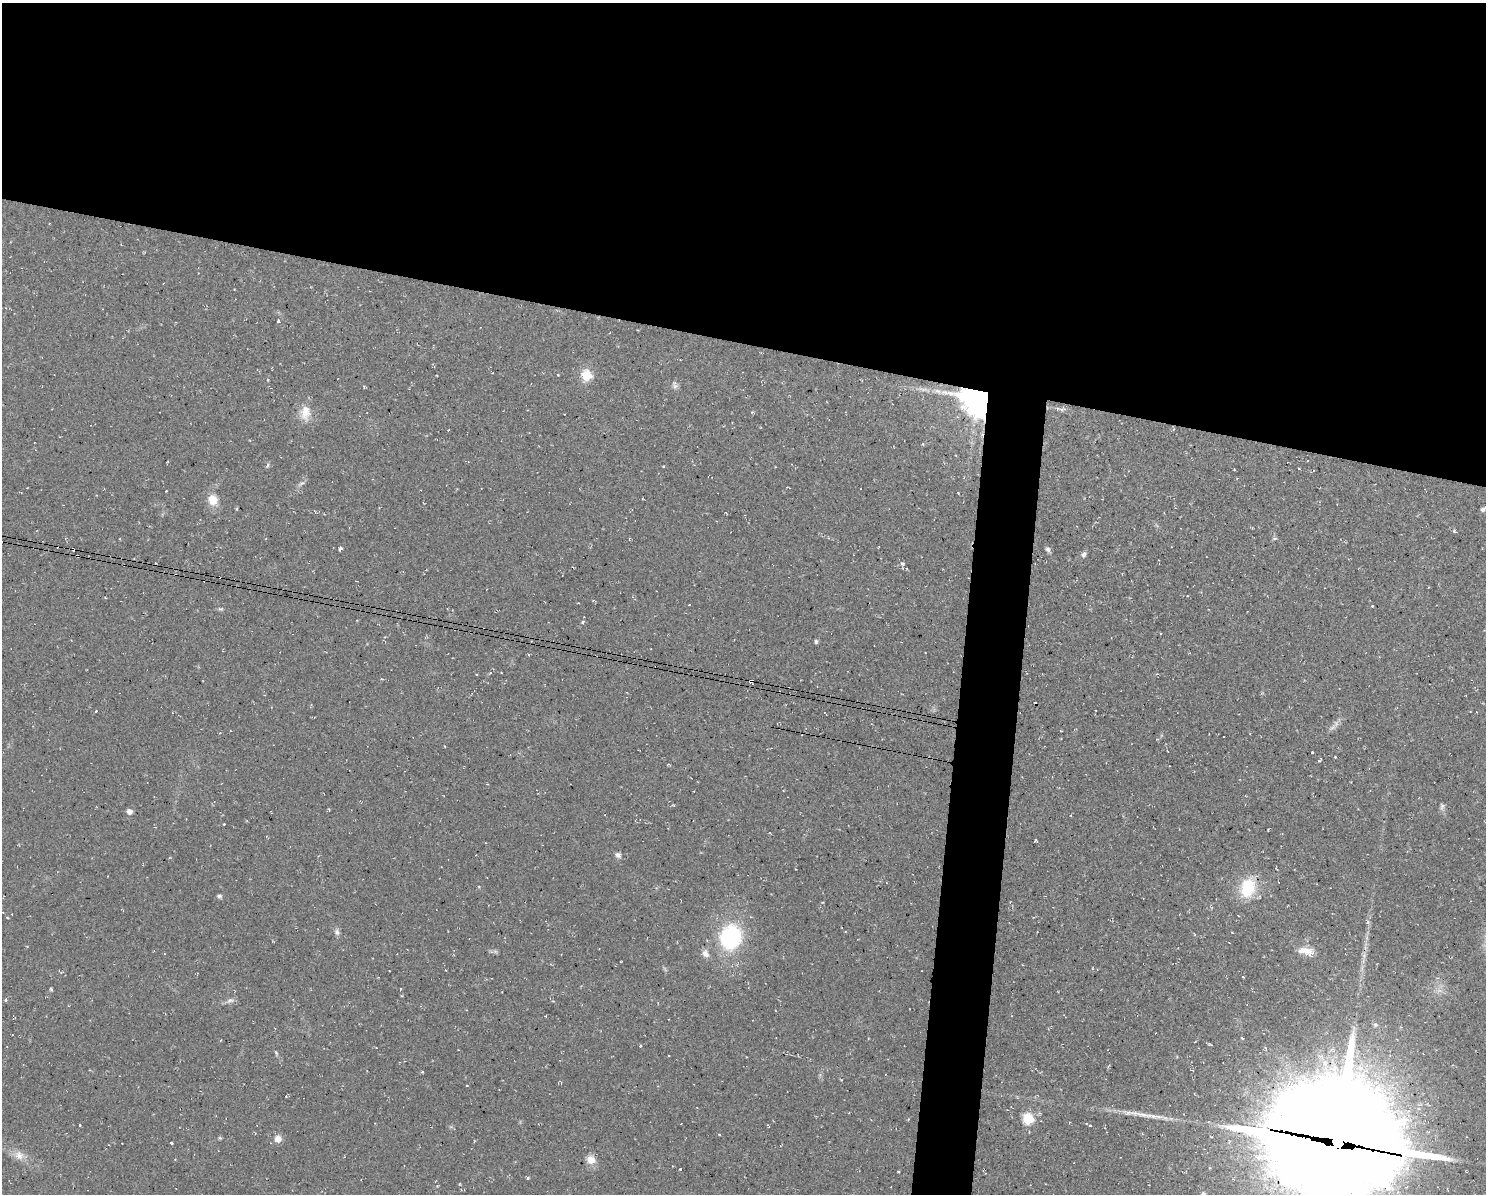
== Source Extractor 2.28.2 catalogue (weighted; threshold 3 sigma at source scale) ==
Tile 2 of 3 x 4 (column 2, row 1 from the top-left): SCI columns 1597-3080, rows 3578-4769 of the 4791 x 4769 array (HDU 1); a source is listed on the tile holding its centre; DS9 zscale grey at full resolution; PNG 1488 x 1196 px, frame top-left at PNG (2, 3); no overlay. Shown black and unused: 31% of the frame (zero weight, under 2 of 3 exposures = <1% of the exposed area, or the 3 px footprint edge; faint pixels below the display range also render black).
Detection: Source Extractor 2.28.2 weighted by HDU 2 'WHT'; one run over the whole footprint, this tile lists its part. Background 0.0769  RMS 0.0099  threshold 0.0448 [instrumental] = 3 sigma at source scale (4.5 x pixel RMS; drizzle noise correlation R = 1.50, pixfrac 1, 0.05/0.05 arcsec/px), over >= 5 px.
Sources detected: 91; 2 too faint to see at this stretch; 1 inside a brighter object's white glare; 8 cosmic-ray / hot-pixel residue — not listed; the other 80 listed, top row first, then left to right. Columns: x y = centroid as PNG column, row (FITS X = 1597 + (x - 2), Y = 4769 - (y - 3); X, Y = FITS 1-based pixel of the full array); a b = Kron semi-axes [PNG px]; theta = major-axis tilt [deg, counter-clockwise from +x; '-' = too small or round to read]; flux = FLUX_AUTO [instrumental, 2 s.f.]
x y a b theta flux
279 322 3 3 - 3.3
558 374 3 3 - 0.97
586 375 6 5 - 68
675 385 11 6 -82 3.3
364 387 4 3 - 1
938 391 9 5 -26 3.3
978 397 9 9 - 2500
1062 409 10 6 9 3
305 413 23 14 90 15
448 430 3 2 - 0.64
956 455 2 2 - 0.97
267 465 7 3 71 1.5
663 466 3 3 - 0.76
302 483 11 4 39 2.7
166 491 3 2 - 0.64
212 500 12 10 -70 14
1483 509 5 4 - 2.8
1454 531 6 4 -37 1.4
1275 538 7 3 19 1.2
340 548 4 3 - 31
1048 549 8 6 -69 2.6
1084 554 7 6 - 2.9
902 563 5 5 - 2.4
124 565 3 2 - 1.2
689 605 3 2 - 0.52
220 609 7 5 0 1.7
583 622 5 4 - 1.7
816 641 6 4 -89 1.8
751 681 4 3 - 10
1095 710 2 2 - 0.82
96 711 3 3 - 1.8
1332 727 11 5 35 3.9
1312 753 3 3 - 7.1
1335 757 3 3 - 1.8
1319 761 4 3 - 1.5
669 764 5 3 - 0.93
1442 806 10 6 81 2.9
329 810 4 3 - 0.78
129 811 5 5 - 6
224 824 2 2 - 0.64
1035 840 3 3 - 1.3
618 855 9 6 -28 3.3
1248 888 21 16 73 42
219 896 6 5 - 2.1
1238 915 3 2 - 0.68
1368 922 7 4 71 1.8
337 932 9 6 -80 3.3
1232 932 3 2 - 0.61
731 937 23 20 70 110
1307 951 22 10 -14 12
705 954 11 8 -63 5.4
1364 956 7 6 - 2.7
1243 977 3 2 - 0.75
400 988 3 3 - 2.5
51 989 4 4 - 1.2
1439 991 10 5 -8 3.7
6 1000 3 3 - 4.1
230 1000 12 7 14 3.9
545 1016 3 3 - 1
220 1040 4 3 - 0.97
640 1046 3 3 - 1
276 1053 7 4 -47 1.4
422 1072 4 3 - 0.94
467 1086 3 2 - 0.99
286 1096 3 2 - 1.2
1144 1115 50 6 -10 18
1028 1118 6 5 - 84
80 1125 3 3 - 1.4
768 1125 6 2 -44 0.86
1090 1126 3 2 - 1.3
719 1134 4 3 - 0.86
278 1139 7 7 - 8.9
1337 1142 45 41 -15 30000
171 1143 3 3 - 6.1
19 1155 15 12 -39 9.9
591 1160 10 9 - 10
680 1169 3 3 - 3.7
898 1171 3 2 - 1.8
528 1178 5 4 - 1.2
1203 1193 6 6 - 2.1
Overlapping masked pixels (flux is a lower limit): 4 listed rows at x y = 978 397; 124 565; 751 681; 1337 1142
Isophote crosses this tile's border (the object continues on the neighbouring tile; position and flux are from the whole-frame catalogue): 2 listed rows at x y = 1337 1142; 1203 1193